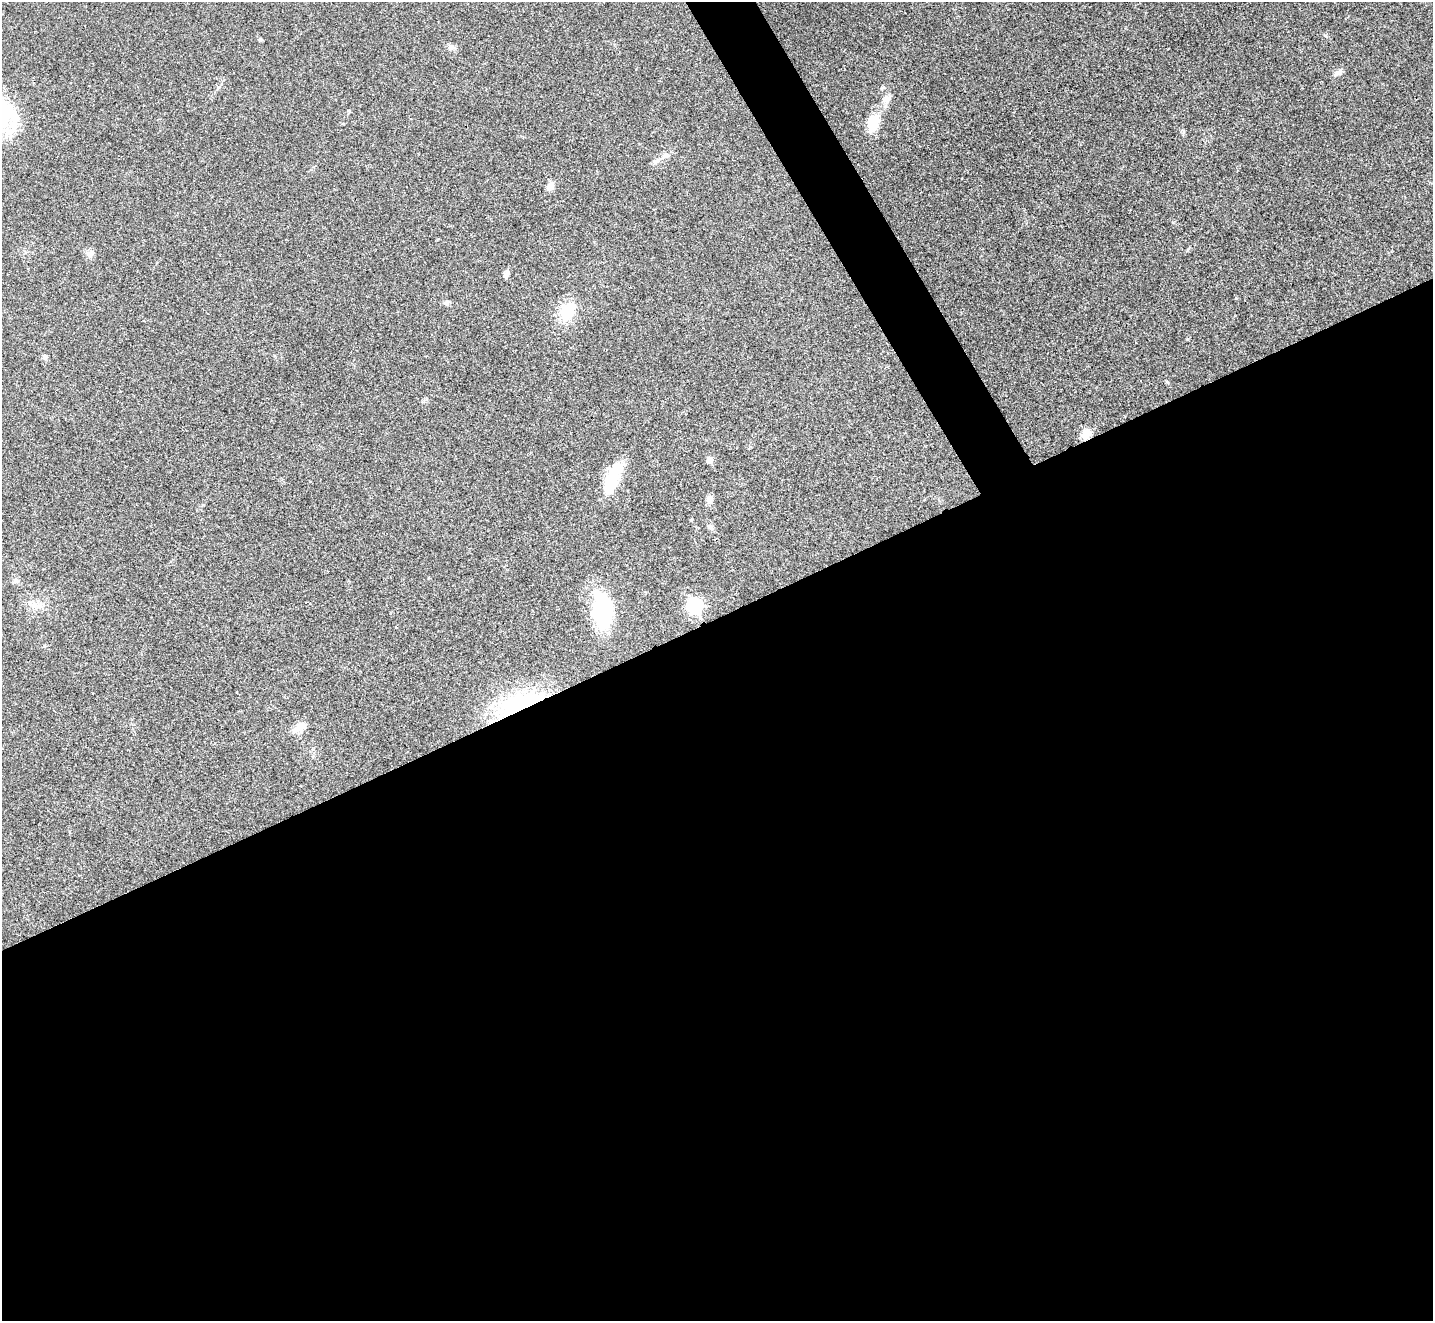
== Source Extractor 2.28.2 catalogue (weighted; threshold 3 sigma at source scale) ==
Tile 15 of 4 x 4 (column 3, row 4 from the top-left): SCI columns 2870-4300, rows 291-1609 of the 5735 x 5724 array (HDU 1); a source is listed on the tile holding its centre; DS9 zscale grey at full resolution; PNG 1435 x 1323 px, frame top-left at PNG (2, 2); no overlay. Shown black and unused: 55% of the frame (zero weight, under 3 of 4 exposures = <1% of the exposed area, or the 3 px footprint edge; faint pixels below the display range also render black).
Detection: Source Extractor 2.28.2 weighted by HDU 2 'WHT'; one run over the whole footprint, this tile lists its part. Background 0.0205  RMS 0.0043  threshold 0.0191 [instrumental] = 3 sigma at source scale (4.5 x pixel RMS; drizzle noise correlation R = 1.50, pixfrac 1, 0.05/0.05 arcsec/px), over >= 5 px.
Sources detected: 24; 1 inside a brighter object's white glare — not listed; the other 23 listed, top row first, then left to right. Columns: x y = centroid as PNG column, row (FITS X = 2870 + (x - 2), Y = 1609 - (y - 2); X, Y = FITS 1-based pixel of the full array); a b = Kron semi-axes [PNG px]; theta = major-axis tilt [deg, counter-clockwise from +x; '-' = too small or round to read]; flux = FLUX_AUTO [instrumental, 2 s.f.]
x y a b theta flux
260 39 5 4 - 0.71
450 47 8 7 - 1.5
1338 72 11 7 18 1.7
886 99 11 9 62 2.6
873 123 20 12 76 9.5
665 156 11 8 22 2.1
550 187 10 7 55 2.7
90 254 10 6 88 1.6
506 274 8 7 - 1.3
447 303 8 6 -1 1
567 312 26 19 53 10
44 357 7 6 - 1.2
1086 434 11 9 58 5
709 460 5 5 - 3.9
613 475 40 15 66 15
709 499 10 7 85 2
710 527 9 6 -56 1.3
16 581 8 7 - 1.2
37 605 11 3 -40 1.3
695 605 8 7 - 61
602 614 34 27 -77 27
519 704 68 21 22 41
299 727 18 8 33 4.6
Overlapping masked pixels (flux is a lower limit): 2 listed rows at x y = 1086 434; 519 704
Unlisted compact peaks at least as high as the median listed source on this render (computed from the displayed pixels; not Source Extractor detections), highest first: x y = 1325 35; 1187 339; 1236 298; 1167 382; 1173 222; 1188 249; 1183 131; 349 111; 426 399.